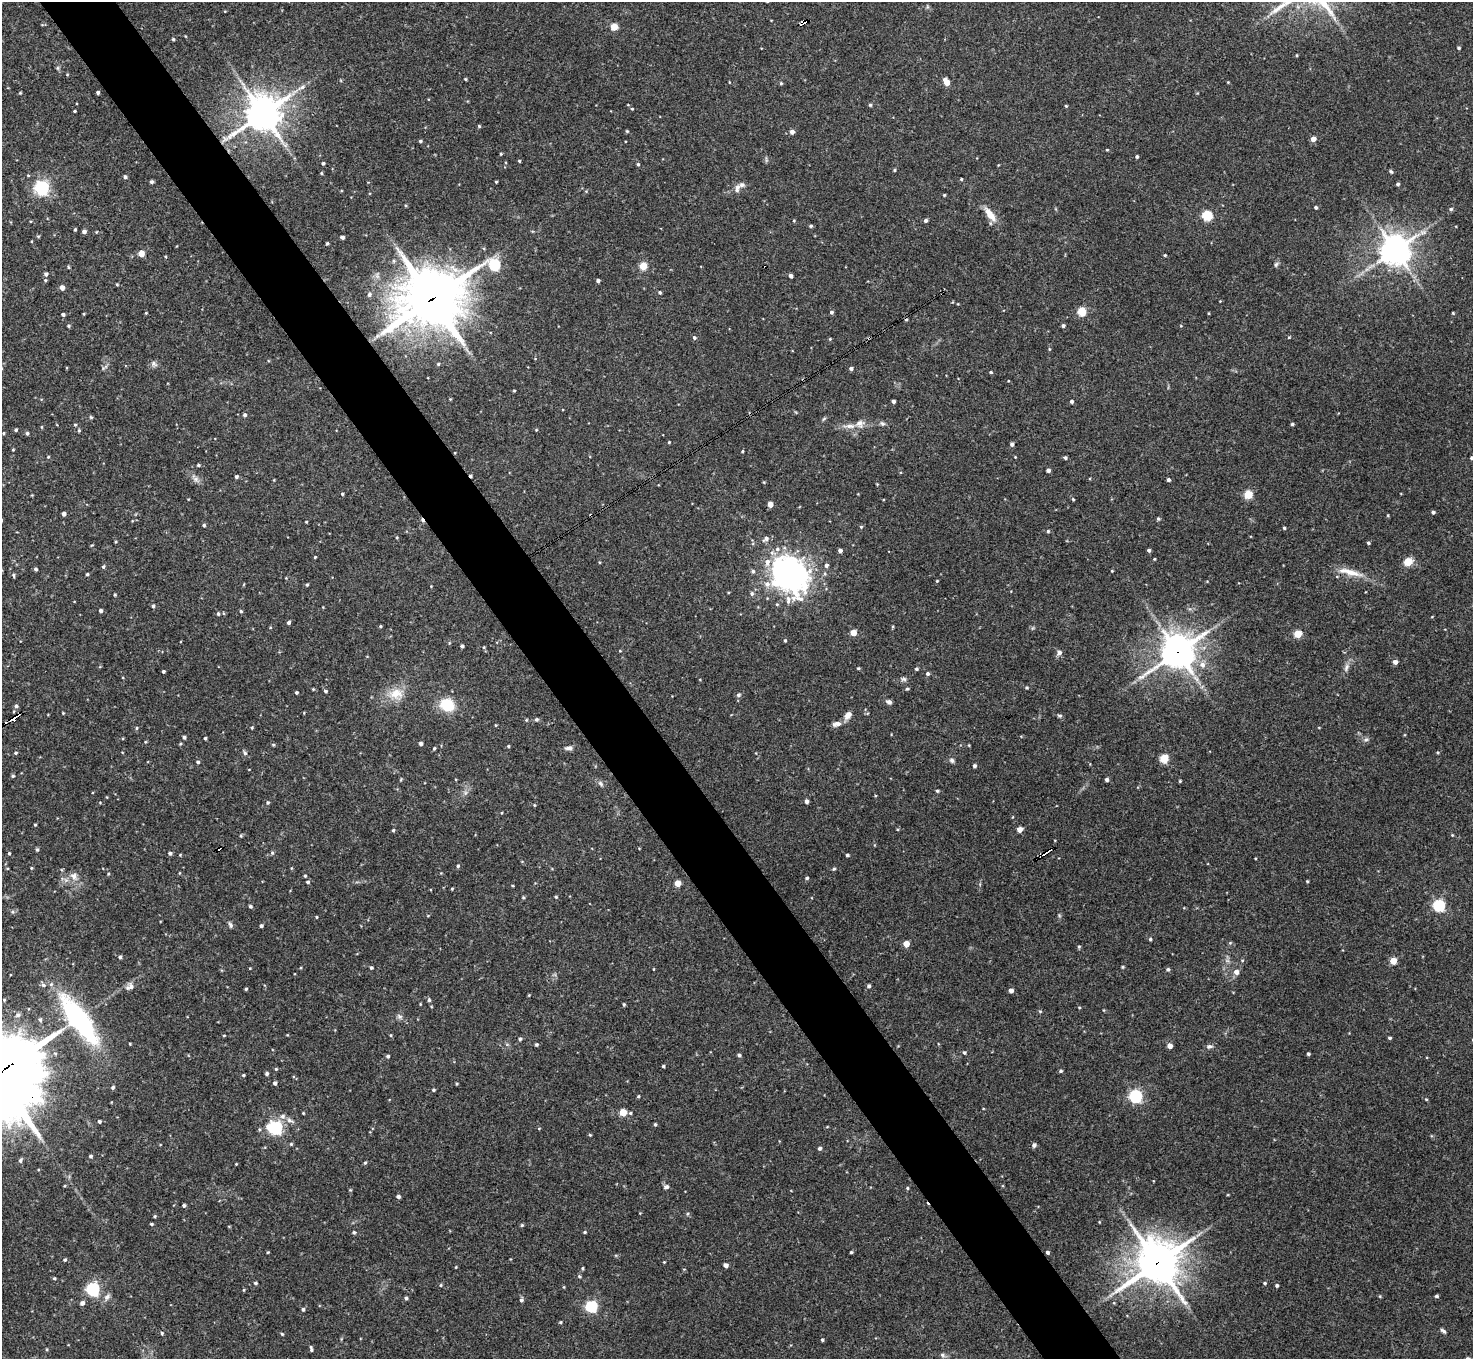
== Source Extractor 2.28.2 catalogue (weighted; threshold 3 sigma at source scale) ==
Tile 11 of 4 x 4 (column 3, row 3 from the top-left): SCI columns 2943-4413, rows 1513-2869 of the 5886 x 5878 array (HDU 1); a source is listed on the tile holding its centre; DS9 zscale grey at full resolution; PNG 1475 x 1361 px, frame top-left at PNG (2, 2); no overlay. Shown black and unused: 5% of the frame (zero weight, under 3 of 4 exposures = <1% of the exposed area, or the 3 px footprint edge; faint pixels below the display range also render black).
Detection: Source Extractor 2.28.2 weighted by HDU 2 'WHT'; one run over the whole footprint, this tile lists its part. Background 0.092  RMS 0.0056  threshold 0.0254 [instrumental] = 3 sigma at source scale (4.5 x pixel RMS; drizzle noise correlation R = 1.50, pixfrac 1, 0.05/0.05 arcsec/px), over >= 5 px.
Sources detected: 357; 4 cosmic-ray / hot-pixel residue — not listed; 2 inside a brighter listed object's ellipse — not listed separately; the other 351 listed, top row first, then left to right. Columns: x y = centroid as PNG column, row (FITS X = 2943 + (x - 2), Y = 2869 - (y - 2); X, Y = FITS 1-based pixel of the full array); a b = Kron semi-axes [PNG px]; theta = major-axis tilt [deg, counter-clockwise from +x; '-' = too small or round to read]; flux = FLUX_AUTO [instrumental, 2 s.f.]
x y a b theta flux
803 22 8 4 31 11
614 27 5 5 - 14
173 39 4 3 - 0.7
1459 48 4 3 - 0.79
1297 55 3 3 - 0.54
67 74 5 3 - 0.42
465 79 3 3 - 0.59
729 82 4 2 - 0.36
946 82 6 4 -59 7.5
1228 82 3 3 - 0.41
781 83 5 4 - 0.68
302 87 13 6 28 2.9
98 92 3 3 - 1.1
20 93 4 3 - 0.51
870 105 4 4 - 0.76
1066 106 3 3 - 0.54
632 109 4 3 - 0.57
74 111 3 2 - 0.5
263 113 12 11 - 1000
479 126 3 3 - 0.72
627 131 4 3 - 0.59
792 132 5 5 - 2.3
1313 139 4 4 - 4.1
420 141 4 3 - 0.9
1107 150 5 3 - 0.44
501 154 4 3 - 0.58
1137 157 3 3 - 0.88
519 161 3 3 - 0.61
323 163 3 3 - 0.89
638 164 4 4 - 0.75
894 170 3 3 - 0.65
1391 171 6 4 -61 0.82
321 173 4 4 - 0.55
125 177 4 4 - 1.1
961 179 3 3 - 0.59
151 182 3 3 - 1.1
496 182 3 2 - 0.48
1398 184 4 3 - 0.98
42 188 6 6 - 130
737 188 11 6 79 2.1
944 195 3 3 - 0.52
1316 207 4 3 - 1.1
1451 209 5 4 - 0.92
990 214 19 8 -53 6.9
1207 215 5 5 - 42
925 220 4 4 - 1.2
794 221 4 3 - 0.5
811 226 4 3 - 0.86
75 230 3 2 - 0.66
84 231 4 4 - 1.6
38 236 5 3 - 0.5
342 237 4 3 - 1.3
327 243 4 3 - 0.66
1395 250 10 10 - 700
141 253 4 4 - 7
1165 255 4 3 - 0.61
1276 264 8 5 63 1.1
494 265 6 5 - 65
643 266 5 4 - 17
68 267 5 3 - 0.59
46 274 5 4 - 1.3
791 276 4 3 - 1.8
45 280 4 4 - 0.7
598 281 4 3 - 1.4
117 284 4 3 - 0.61
62 288 4 4 - 3.2
660 292 4 4 - 0.77
369 294 5 5 - 1.4
431 299 22 19 19 2600
831 312 4 4 - 1.1
1082 312 10 9 - 6.2
146 313 4 3 - 0.46
1453 313 4 3 - 0.48
63 314 4 4 - 1
68 326 4 4 - 0.78
1063 326 4 3 - 1.3
1289 337 4 3 - 0.44
694 338 5 5 - 0.98
869 338 3 3 - 1.1
830 339 4 4 - 0.52
1049 349 4 4 - 0.52
154 364 10 6 -41 1.7
438 364 4 4 - 0.67
851 368 4 4 - 1.3
991 372 4 3 - 0.67
514 391 3 3 - 0.63
893 401 4 3 - 1.5
1071 401 4 4 - 1.2
245 415 4 4 - 1.2
91 417 5 4 - 0.66
882 423 7 6 - 1.2
1292 424 4 3 - 0.95
75 425 4 4 - 0.58
849 426 19 6 0 4
42 427 5 3 - 0.46
16 430 4 3 - 0.9
79 430 5 4 - 0.7
536 430 4 4 - 0.5
3 433 4 3 - 0.47
27 433 4 4 - 1.1
669 442 3 3 - 0.5
1012 444 4 4 - 1.3
13 450 4 3 - 0.47
742 451 3 3 - 0.6
48 457 4 4 - 0.52
1015 457 3 3 - 0.35
1065 458 4 4 - 0.97
1471 458 4 3 - 0.78
198 465 4 3 - 0.73
1048 470 4 3 - 1.6
236 477 4 4 - 1
196 479 8 6 -21 2
1168 480 4 3 - 1.3
764 482 4 3 - 0.43
877 484 3 3 - 0.41
342 494 4 3 - 0.64
1248 495 5 5 - 24
1073 499 3 3 - 0.51
770 504 4 4 - 5.3
1433 512 4 3 - 1.2
64 514 4 4 - 1.8
1388 515 4 3 - 0.46
1158 519 4 4 - 0.84
306 522 3 2 - 0.5
204 525 4 4 - 0.8
861 527 4 4 - 0.59
1284 528 3 3 - 0.75
1048 531 4 4 - 0.69
397 537 4 4 - 0.58
766 539 8 5 41 2.1
1368 543 4 3 - 0.87
1149 550 3 3 - 1
840 551 4 4 - 2.2
315 557 3 3 - 0.51
1154 559 3 3 - 0.46
599 562 4 3 - 0.48
767 562 10 8 85 4
1408 562 5 5 - 22
826 565 5 5 - 1.3
103 567 5 4 - 0.77
36 569 4 3 - 1
753 571 5 5 - 1.1
1112 571 4 3 - 0.4
1351 572 31 8 -14 8.5
87 574 4 3 - 0.76
790 574 20 16 -40 370
13 575 6 4 -83 0.78
937 581 4 4 - 0.46
767 584 8 8 - 3.1
307 585 4 3 - 0.7
752 594 6 5 - 1.1
115 595 4 3 - 0.53
777 604 4 4 - 0.67
153 606 4 4 - 1.1
101 611 4 4 - 1.3
241 611 4 3 - 0.74
218 614 5 4 - 0.78
289 623 4 4 - 1.3
380 626 4 3 - 0.61
853 633 4 4 - 8
1298 634 5 4 - 17
785 640 4 3 - 0.58
462 646 3 3 - 1.2
484 647 5 3 - 0.49
1059 652 6 5 - 2
1178 652 13 11 37 870
1395 662 4 4 - 2.5
1202 665 8 8 - 3.2
858 668 4 3 - 0.66
1346 668 12 5 70 2.3
916 669 4 4 - 0.83
163 671 3 3 - 0.86
928 674 5 4 - 1
904 679 8 6 0 1.3
1027 688 4 4 - 0.7
907 689 4 4 - 0.73
325 691 4 3 - 0.99
296 692 3 3 - 0.81
396 694 20 15 8 9.9
738 695 5 5 - 1.3
889 702 7 5 -25 1.6
447 705 14 11 -33 19
16 706 5 5 - 1.3
63 713 3 3 - 0.44
848 715 11 7 54 3.7
1060 716 6 4 0 0.91
14 718 10 4 44 9.2
536 719 5 5 - 0.98
837 724 12 6 11 2.8
496 725 4 3 - 0.48
137 728 4 4 - 0.68
252 728 3 3 - 0.53
184 737 4 3 - 1.1
205 738 3 3 - 0.8
1366 740 7 5 31 1.4
421 744 4 4 - 1.3
273 745 4 4 - 0.61
508 746 4 3 - 0.65
434 748 5 3 - 0.69
569 748 11 6 5 1.9
15 753 5 4 - 0.68
245 753 6 5 - 1.1
1164 758 5 5 - 23
952 760 7 6 - 1.4
198 762 4 3 - 0.81
974 766 4 4 - 1.2
13 776 5 4 - 0.76
1107 780 4 4 - 1.4
1180 781 4 3 - 0.55
601 784 9 4 -46 1.3
937 791 5 4 - 0.79
806 801 4 4 - 1.9
268 802 5 5 - 0.84
534 805 4 4 - 0.49
35 825 3 3 - 0.54
897 829 4 3 - 0.5
1020 829 4 4 - 4
393 830 4 3 - 0.79
1452 835 3 3 - 0.43
241 836 5 3 - 0.54
219 848 4 3 - 3.1
37 850 5 4 - 0.78
1047 852 11 3 34 3
9 853 4 4 - 0.65
170 853 5 4 - 1.2
272 853 5 4 - 0.85
847 855 4 3 - 0.86
458 866 4 4 - 0.84
31 868 5 3 - 0.53
834 869 4 4 - 0.67
108 874 4 3 - 0.49
74 876 10 8 -88 3.1
305 876 4 3 - 0.7
807 878 4 3 - 0.88
1307 881 3 3 - 0.55
308 882 4 4 - 1
678 883 4 4 - 7.6
452 889 4 3 - 0.54
523 897 4 4 - 0.72
556 897 4 4 - 0.62
1439 905 5 5 - 69
250 906 4 4 - 0.97
12 912 5 4 - 0.84
316 917 3 2 - 0.46
230 925 8 5 -66 1.3
261 926 3 3 - 1.2
1150 939 4 4 - 0.7
906 944 5 5 - 6.2
1079 947 5 4 - 0.68
120 957 4 3 - 1.1
1393 961 4 4 - 9.9
1123 967 4 4 - 0.59
250 968 4 3 - 0.4
371 968 4 4 - 0.87
653 969 3 2 - 0.38
1168 969 5 5 - 1
1236 972 6 6 - 2.9
43 985 6 5 - 1.3
869 986 4 4 - 1.2
130 987 11 7 20 3
246 989 3 3 - 0.68
1011 991 4 4 - 2.8
429 1000 5 4 - 0.95
624 1004 4 3 - 0.65
1079 1007 4 3 - 0.48
1040 1011 5 4 - 0.61
399 1016 9 5 -26 1.4
79 1019 50 16 -54 97
40 1020 6 4 79 1.1
224 1035 4 3 - 0.39
391 1035 4 3 - 0.46
1390 1038 4 3 - 0.83
520 1039 4 4 - 0.92
130 1044 3 3 - 0.52
536 1044 4 4 - 0.89
1170 1046 4 4 - 3.8
1209 1046 9 6 9 1.5
964 1053 5 4 - 0.75
1308 1054 3 3 - 1
739 1055 4 4 - 1
388 1056 4 4 - 1
663 1066 3 3 - 0.67
276 1069 4 4 - 0.58
1060 1071 4 3 - 0.82
267 1073 4 4 - 1.1
243 1075 4 3 - 0.61
275 1083 4 4 - 1.4
457 1083 4 3 - 0.54
113 1087 5 4 - 0.8
433 1090 4 3 - 0.8
638 1096 4 3 - 0.63
1135 1096 6 6 - 91
1426 1099 4 3 - 0.5
623 1112 5 5 - 14
303 1113 3 3 - 0.48
630 1113 4 4 - 0.67
283 1116 8 7 - 2.1
290 1120 10 6 -18 1.9
99 1121 4 4 - 0.9
655 1124 4 3 - 0.82
827 1127 5 3 - 0.42
276 1128 6 6 - 110
539 1128 4 3 - 0.39
590 1135 4 4 - 0.56
291 1144 4 4 - 0.65
1034 1145 5 4 - 1.6
820 1148 4 4 - 1.2
91 1156 5 4 - 0.94
20 1160 5 4 - 0.95
365 1163 4 4 - 0.74
236 1164 3 2 - 0.4
666 1187 6 5 - 1.6
907 1188 4 4 - 0.63
350 1190 4 4 - 0.52
398 1196 4 4 - 1.3
184 1205 3 3 - 1
155 1216 4 3 - 0.68
151 1224 4 3 - 0.71
522 1225 4 4 - 0.65
354 1232 5 4 - 0.87
585 1232 4 3 - 0.61
268 1252 4 3 - 0.48
851 1252 3 3 - 0.71
1047 1252 4 4 - 1.2
65 1260 5 4 - 0.83
664 1262 3 3 - 0.41
1157 1263 16 15 - 1400
726 1265 4 4 - 2.2
456 1267 3 3 - 0.41
582 1268 4 3 - 0.62
579 1276 4 4 - 0.68
54 1278 4 3 - 0.64
255 1283 4 4 - 0.9
1265 1283 4 3 - 0.67
441 1285 5 3 - 0.55
1277 1285 4 4 - 0.95
93 1289 6 6 - 98
1436 1296 4 3 - 1
107 1297 10 7 60 2
406 1298 4 4 - 1
521 1300 5 4 - 1.1
82 1303 5 4 - 1.9
591 1306 6 5 - 60
303 1309 5 4 - 0.89
560 1322 4 3 - 0.62
1443 1331 8 4 -37 1.2
162 1333 5 4 - 0.76
282 1334 4 4 - 0.63
822 1340 4 3 - 0.77
311 1349 6 3 -80 1.1
942 1355 7 5 -28 1.3
Overlapping masked pixels (flux is a lower limit): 8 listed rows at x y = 803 22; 431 299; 869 338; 1178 652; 14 718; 219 848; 1047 852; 1157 1263
Isophote crosses this tile's border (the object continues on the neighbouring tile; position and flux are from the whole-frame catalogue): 1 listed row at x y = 1471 458